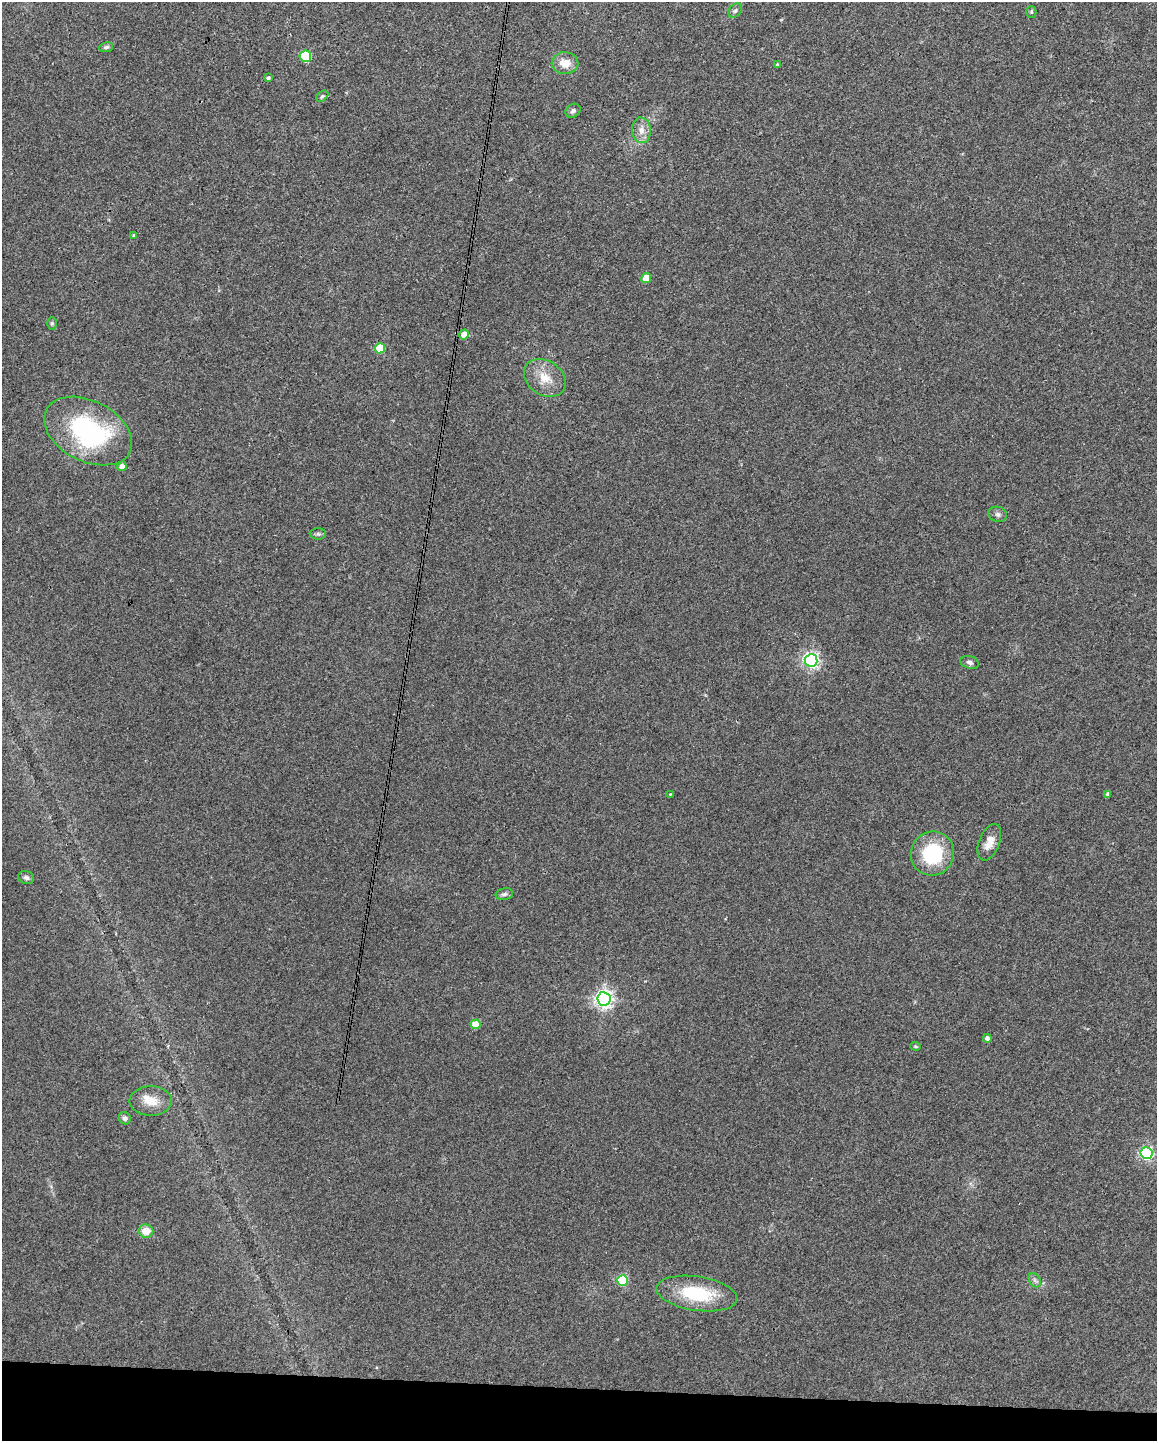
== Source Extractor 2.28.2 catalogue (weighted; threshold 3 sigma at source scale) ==
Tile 11 of 4 x 3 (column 3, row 3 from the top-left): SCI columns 2315-3469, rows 222-1660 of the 4625 x 4647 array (HDU 1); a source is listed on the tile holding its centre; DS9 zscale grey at full resolution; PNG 1159 x 1443 px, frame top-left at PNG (2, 2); each listed source drawn as its Kron ellipse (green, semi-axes under 4 px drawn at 4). Shown black and unused: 4% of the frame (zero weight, under 3 of 4 exposures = <1% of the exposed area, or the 3 px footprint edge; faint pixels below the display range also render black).
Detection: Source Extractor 2.28.2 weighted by HDU 2 'WHT'; one run over the whole footprint, this tile lists its part. Background 0.0823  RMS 0.0066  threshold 0.0296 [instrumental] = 3 sigma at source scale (4.5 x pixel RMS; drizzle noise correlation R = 1.50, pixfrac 1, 0.05/0.05 arcsec/px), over >= 5 px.
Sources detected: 40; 1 inside a brighter listed object's ellipse — not listed separately; the other 39 listed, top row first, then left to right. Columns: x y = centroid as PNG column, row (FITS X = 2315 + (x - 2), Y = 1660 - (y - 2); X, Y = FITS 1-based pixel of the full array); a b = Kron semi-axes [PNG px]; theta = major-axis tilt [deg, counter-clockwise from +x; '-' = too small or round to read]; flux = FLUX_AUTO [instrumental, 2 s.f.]
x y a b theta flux
735 11 8 5 48 1.6
1031 12 5 5 - 0.91
106 47 7 5 10 1.5
305 56 6 6 - 47
565 63 13 11 -1 8.9
777 64 4 3 - 0.68
268 78 4 3 - 1.5
322 96 7 4 39 1.1
573 111 8 6 36 1.9
641 130 13 9 -86 5.7
134 236 4 4 - 1.2
646 278 5 4 - 14
52 323 6 5 - 1.1
464 335 5 4 - 12
380 348 5 5 - 27
545 378 22 17 -34 13
88 431 47 30 -27 93
122 466 5 4 - 3.8
998 514 9 7 -15 2.1
318 534 8 5 -1 1.5
811 660 6 6 - 180
970 662 10 6 -16 2.2
670 794 3 3 - 0.44
1108 794 4 3 - 1.7
989 842 19 10 68 7.2
932 853 22 21 - 41
26 878 8 6 -17 1.9
504 894 8 6 12 2
604 999 6 6 - 290
476 1024 5 5 - 16
987 1038 4 4 - 3
915 1046 5 4 - 0.82
151 1101 21 15 0 11
125 1118 6 5 - 2.2
1146 1153 6 6 - 120
146 1231 7 6 - 9.8
622 1280 5 5 - 51
1035 1280 8 5 -59 1.8
697 1293 41 17 -8 38